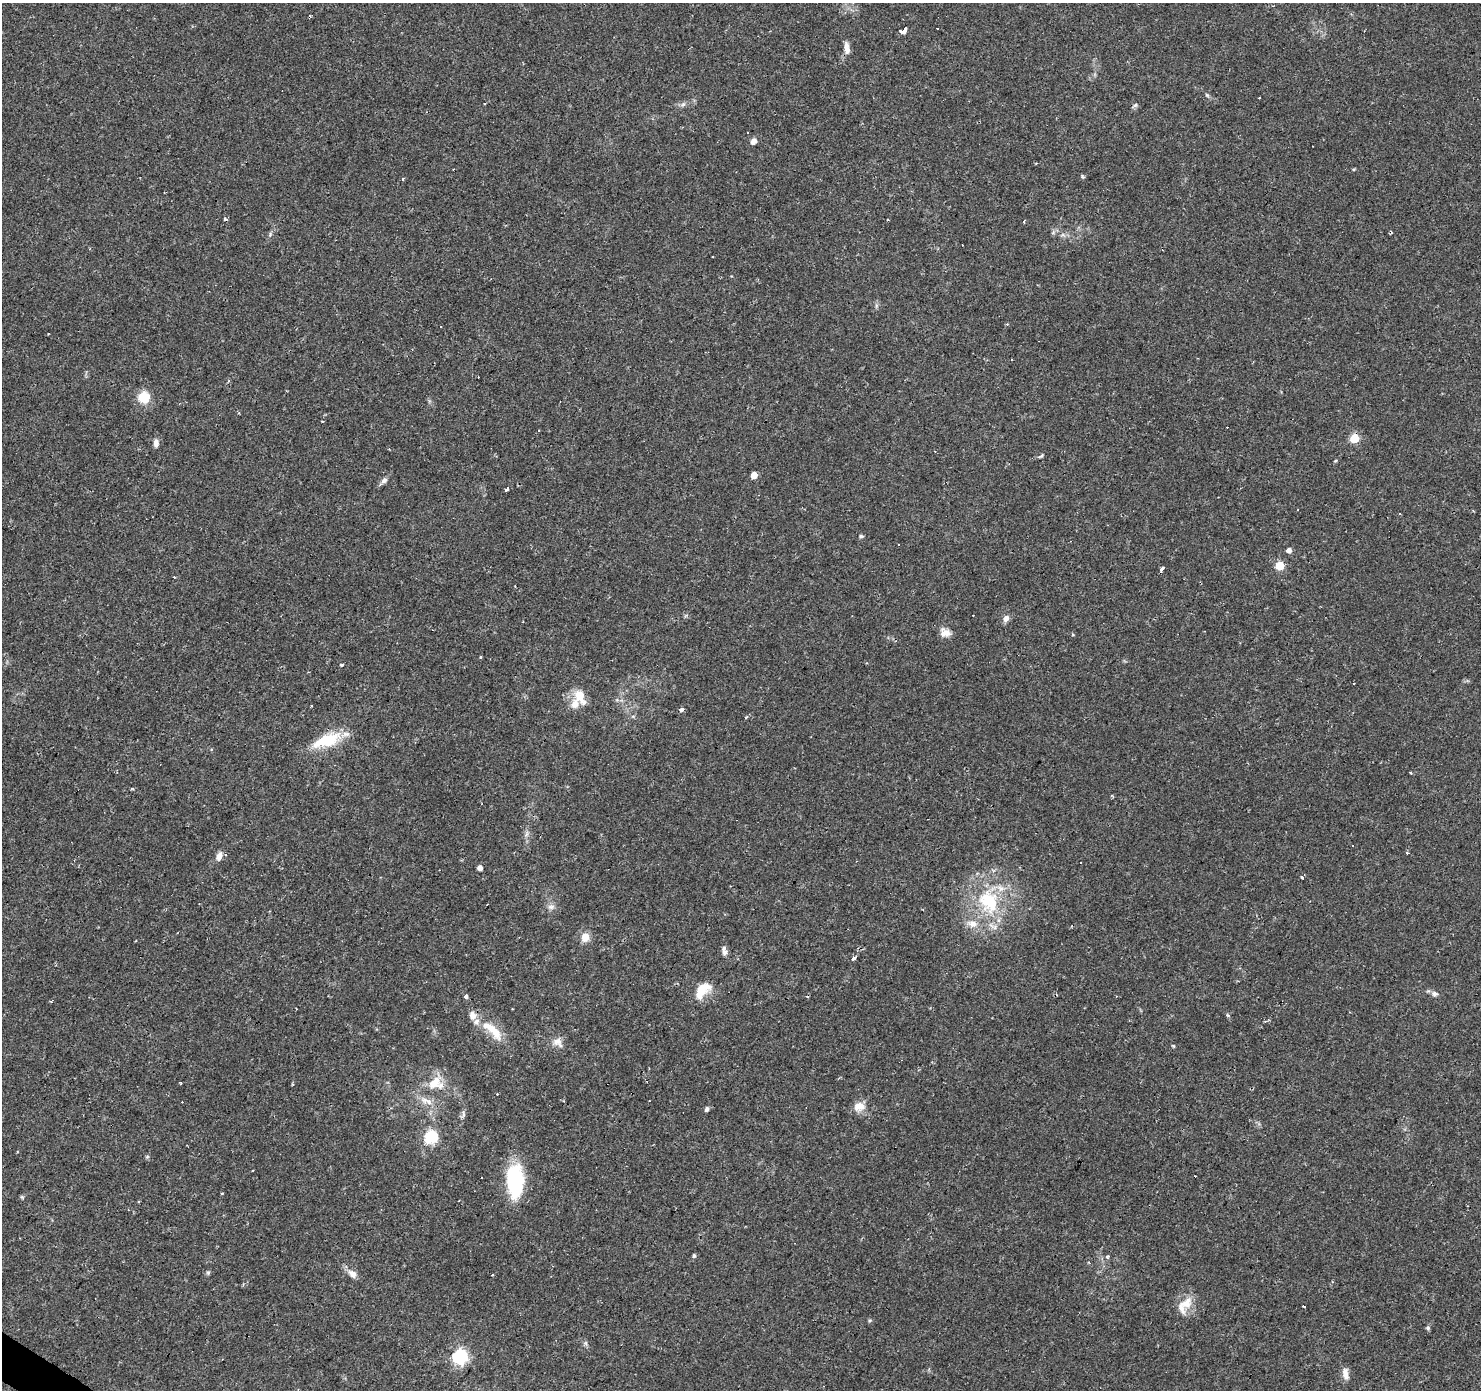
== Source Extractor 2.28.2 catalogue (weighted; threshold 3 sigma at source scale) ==
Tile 7 of 4 x 4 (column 3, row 2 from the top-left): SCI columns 2960-4438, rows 2955-4342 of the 5920 x 5977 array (HDU 1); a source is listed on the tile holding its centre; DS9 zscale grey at full resolution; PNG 1483 x 1392 px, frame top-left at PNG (2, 3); no overlay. Shown black and unused: <1% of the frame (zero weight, under 2 of 3 exposures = <1% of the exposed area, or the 3 px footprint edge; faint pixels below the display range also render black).
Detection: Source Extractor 2.28.2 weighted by HDU 2 'WHT'; one run over the whole footprint, this tile lists its part. Background 0.0427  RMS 0.0037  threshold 0.0167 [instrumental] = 3 sigma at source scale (4.5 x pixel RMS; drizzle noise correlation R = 1.50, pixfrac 1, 0.0396/0.0396 arcsec/px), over >= 5 px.
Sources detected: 106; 23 cosmic-ray / hot-pixel residue — not listed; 8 inside a brighter listed object's ellipse — not listed separately; the other 75 listed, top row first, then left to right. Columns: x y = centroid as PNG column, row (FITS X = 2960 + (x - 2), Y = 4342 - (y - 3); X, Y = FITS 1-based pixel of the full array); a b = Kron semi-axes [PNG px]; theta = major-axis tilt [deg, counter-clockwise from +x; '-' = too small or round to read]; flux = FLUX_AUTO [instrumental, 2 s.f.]
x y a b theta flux
903 31 4 3 - 190
847 48 17 6 -83 2.6
1207 95 6 4 -19 0.53
683 104 8 5 53 0.97
1135 105 7 5 23 0.76
747 133 3 3 - 0.68
753 141 7 6 - 1.9
403 179 4 3 - 1.4
1024 221 4 3 - 0.68
270 234 7 5 70 0.74
876 306 7 4 72 0.66
441 327 3 3 - 2.1
144 397 6 5 - 34
322 421 3 2 - 0.4
1354 438 5 5 - 18
156 443 9 6 88 1.8
1041 456 8 4 27 0.56
1335 461 5 3 - 0.41
754 475 5 5 - 5
384 480 8 6 -27 1.1
506 489 5 3 - 1.4
861 536 6 4 -1 0.57
899 544 3 2 - 0.36
1289 550 5 5 - 2.1
1280 566 5 5 - 14
1162 569 4 3 - 6.4
174 577 3 2 - 0.31
1006 618 10 7 60 1.8
945 633 14 11 -16 2.9
481 657 3 3 - 1.2
342 665 3 3 - 0.82
579 696 19 12 -64 6.1
312 706 3 3 - 0.89
681 709 4 3 - 2.7
327 740 36 15 18 15
1410 772 4 2 - 0.45
527 834 9 4 81 1.1
1407 853 3 3 - 0.72
219 856 9 6 71 2.4
480 868 4 4 - 2.2
1302 877 3 3 - 3
989 901 35 27 -63 27
551 907 10 7 0 1.6
585 937 12 10 80 3.5
725 952 8 7 - 1.3
854 958 4 3 - 5
702 991 23 14 60 6.7
1434 994 9 6 -8 1.3
466 996 3 3 - 9.7
493 1030 34 12 -49 8.9
558 1043 17 10 -37 3
1173 1046 4 3 - 0.46
181 1083 3 2 - 0.4
435 1084 24 17 7 8.6
426 1101 21 8 -22 4.1
859 1107 16 13 12 4.1
707 1109 6 5 - 1
463 1115 7 4 72 0.81
431 1137 6 6 - 53
147 1157 6 4 1 0.44
515 1181 36 17 -88 29
222 1193 3 3 - 0.77
22 1197 6 4 -45 0.45
694 1256 5 4 - 0.66
1107 1257 4 4 - 0.66
208 1273 6 5 - 0.59
352 1274 13 8 -39 2.5
492 1275 3 2 - 0.79
1186 1303 21 14 36 6
1304 1306 3 2 - 0.4
870 1320 5 4 - 0.46
1428 1328 5 5 - 0.69
586 1343 7 4 -89 0.68
460 1356 6 6 - 84
1345 1374 15 7 -78 2.8
Unlisted compact peaks at least as high as the median listed source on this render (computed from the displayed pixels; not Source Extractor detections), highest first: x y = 1082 176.